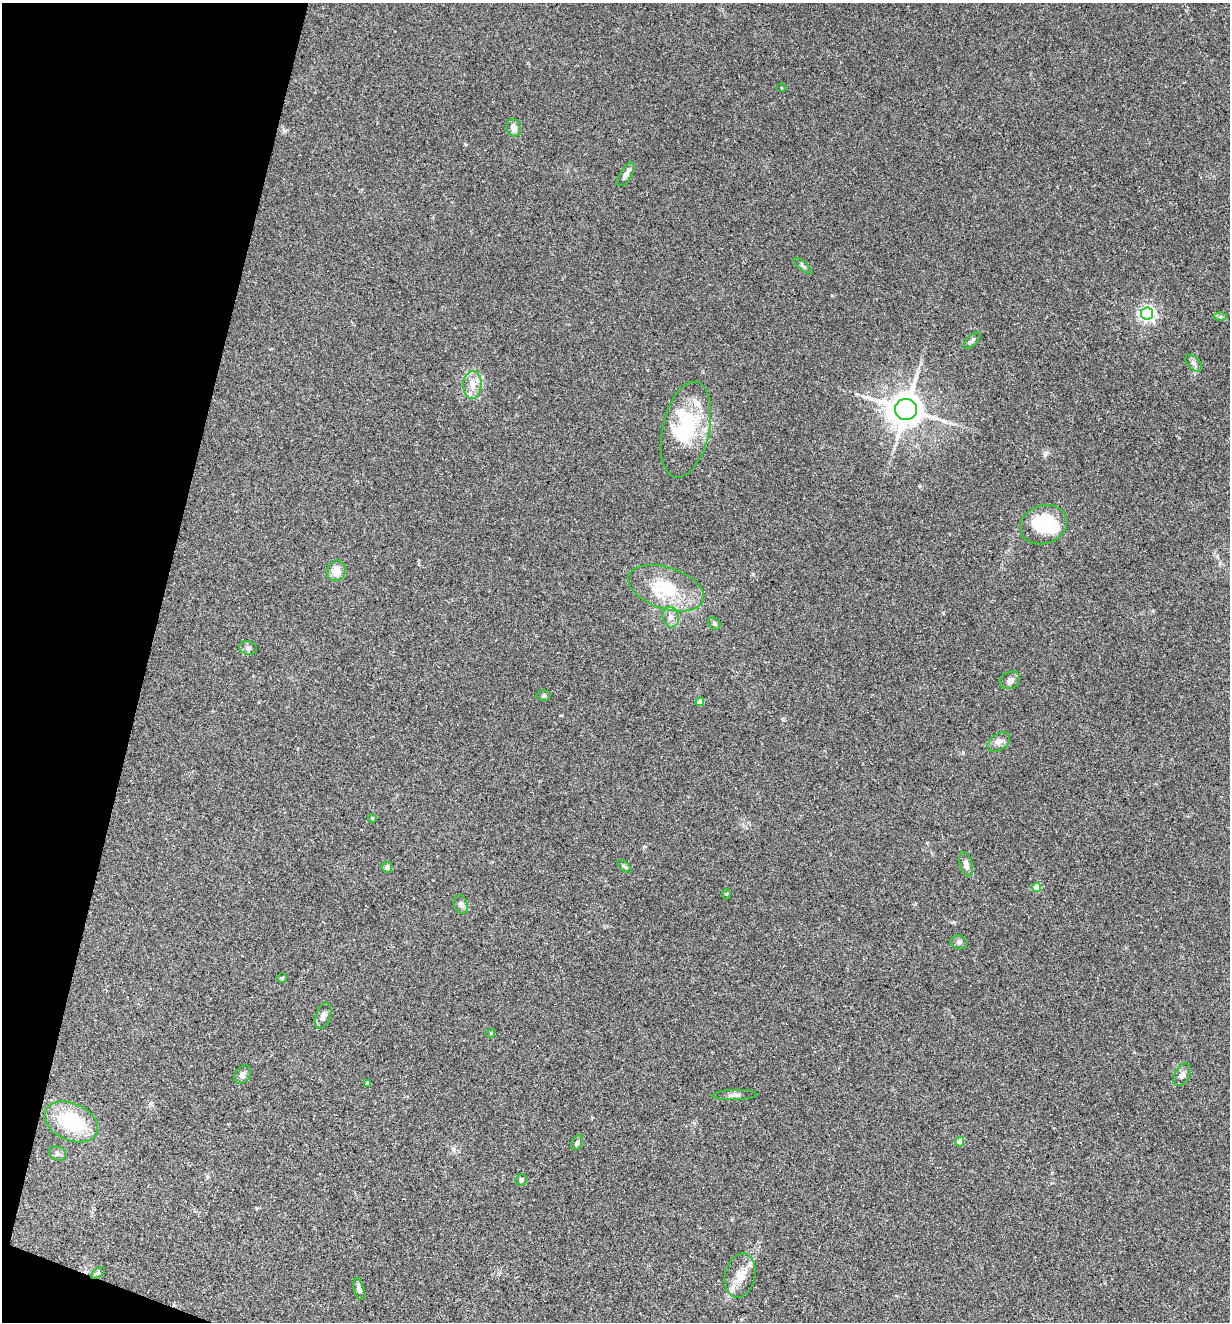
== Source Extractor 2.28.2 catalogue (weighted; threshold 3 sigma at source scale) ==
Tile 9 of 4 x 4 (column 1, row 3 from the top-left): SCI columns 256-1483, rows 1321-2640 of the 5297 x 5282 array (HDU 1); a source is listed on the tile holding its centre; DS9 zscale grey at full resolution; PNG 1232 x 1324 px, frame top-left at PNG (2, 3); each listed source drawn as its Kron ellipse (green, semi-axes under 4 px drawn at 4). Shown black and unused: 12% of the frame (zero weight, under 3 of 5 exposures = <1% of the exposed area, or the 3 px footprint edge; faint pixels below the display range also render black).
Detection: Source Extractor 2.28.2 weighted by HDU 2 'WHT'; one run over the whole footprint, this tile lists its part. Background 0.107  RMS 0.0066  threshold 0.0299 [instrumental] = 3 sigma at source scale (4.5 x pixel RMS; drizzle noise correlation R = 1.50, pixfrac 1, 0.05/0.05 arcsec/px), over >= 5 px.
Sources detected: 50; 2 inside a brighter object's white glare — neither listed nor drawn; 4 inside a brighter listed object's ellipse — not listed separately; the other 44 listed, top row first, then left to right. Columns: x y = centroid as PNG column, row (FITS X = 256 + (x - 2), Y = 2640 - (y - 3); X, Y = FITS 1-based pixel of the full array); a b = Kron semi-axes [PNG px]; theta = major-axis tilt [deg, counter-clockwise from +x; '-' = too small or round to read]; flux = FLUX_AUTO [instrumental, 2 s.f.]
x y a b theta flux
782 88 4 3 - 0.51
514 128 9 7 -78 4.1
626 174 13 6 59 2.8
803 266 11 4 -40 1.3
1147 314 6 6 - 170
1220 316 6 4 -1 1.1
972 341 11 5 42 1.8
1194 363 10 6 -47 2.1
472 385 14 9 86 6.3
906 409 11 10 - 1200
686 430 49 23 77 43
1043 525 24 19 20 35
336 571 10 9 - 7
666 588 39 20 -18 32
671 617 10 8 -74 3.6
714 623 7 5 -46 1.4
248 648 9 6 -19 2
1010 680 10 8 26 2.6
544 695 7 5 -3 1.2
700 702 4 4 - 5.3
999 742 13 8 33 3.2
372 818 4 3 - 0.83
966 864 12 6 -75 3.2
387 867 5 5 - 1.8
624 867 9 4 -40 1.1
1037 887 4 4 - 12
727 894 5 3 - 0.56
461 904 9 6 -72 2.3
959 942 8 7 - 1.8
282 978 5 5 - 0.59
323 1016 13 7 70 3
491 1033 4 3 - 0.59
243 1074 10 7 56 2.1
1182 1075 12 7 61 3
368 1083 4 4 - 2.2
735 1095 22 5 2 2.7
71 1122 28 18 -24 43
577 1142 8 5 63 1.1
960 1142 5 4 - 6.7
58 1153 9 6 -24 1.9
521 1180 6 5 - 1.4
98 1273 7 4 36 1.1
740 1275 22 15 76 10
359 1289 11 5 -74 2.1